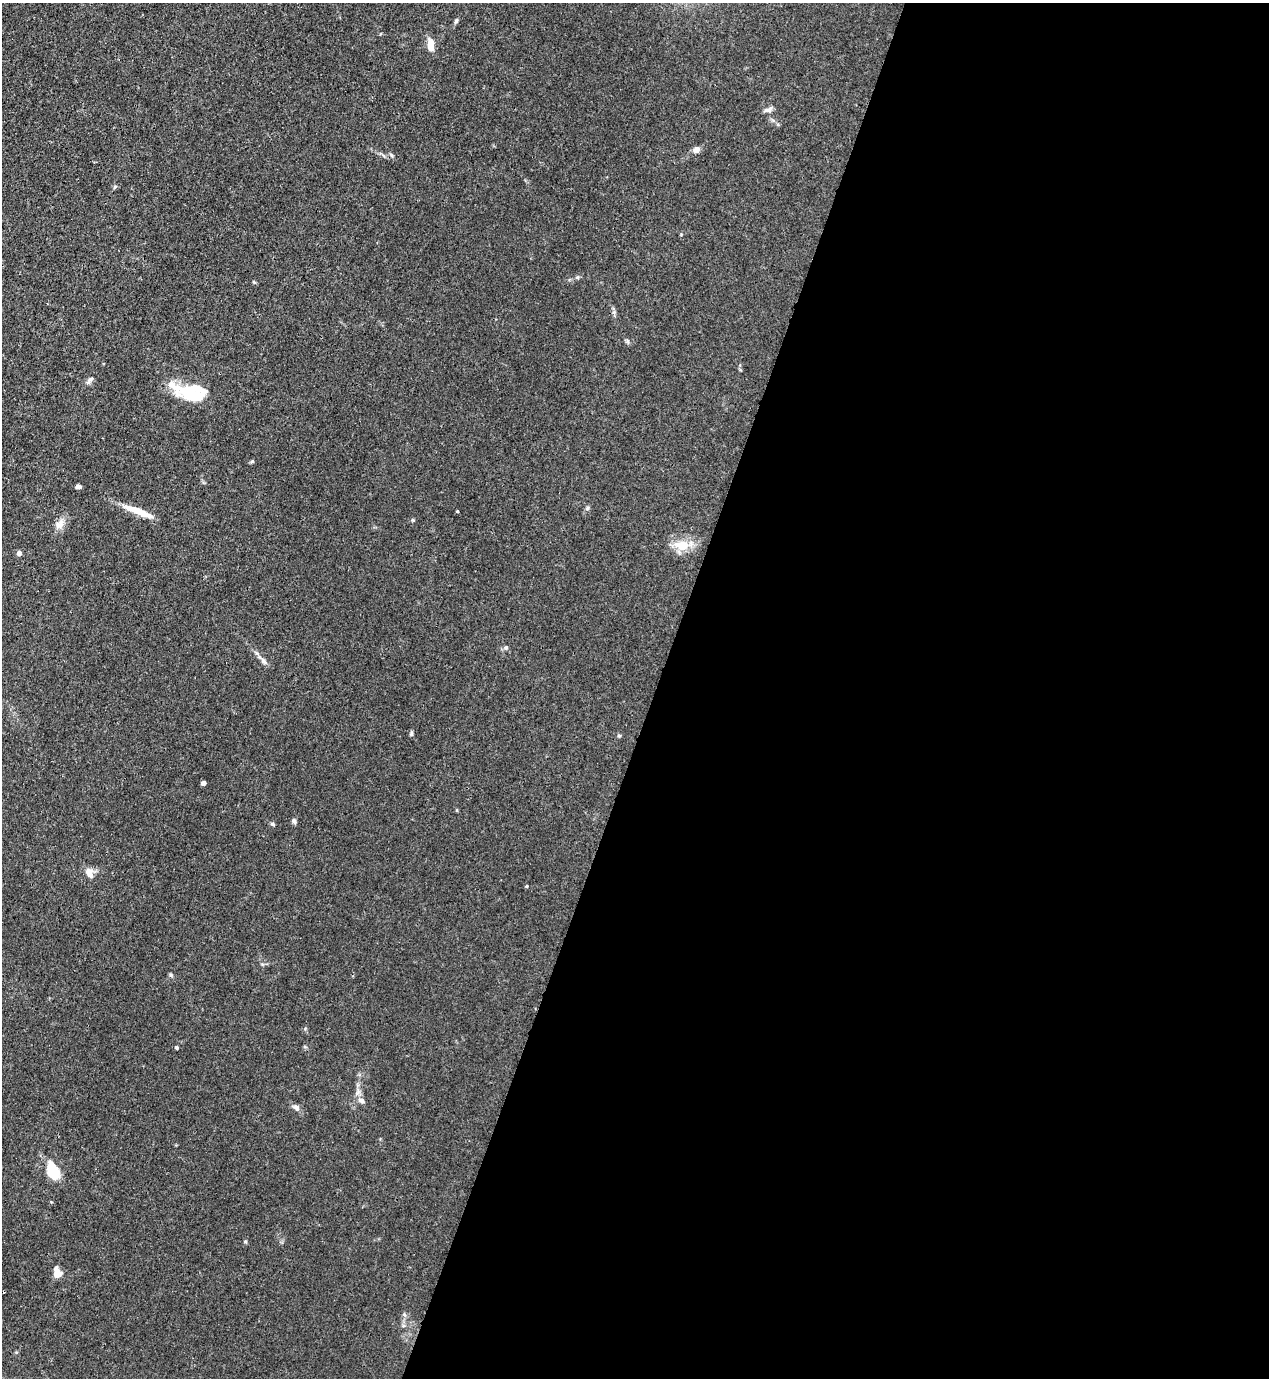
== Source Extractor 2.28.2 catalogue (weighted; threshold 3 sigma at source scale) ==
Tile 12 of 4 x 4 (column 4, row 3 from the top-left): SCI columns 4024-5290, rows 1417-2792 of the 5646 x 5583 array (HDU 1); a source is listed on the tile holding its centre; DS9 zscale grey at full resolution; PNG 1271 x 1380 px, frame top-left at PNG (2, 3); no overlay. Shown black and unused: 48% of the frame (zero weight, under 3 of 4 exposures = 7% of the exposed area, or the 3 px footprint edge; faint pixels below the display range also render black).
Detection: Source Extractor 2.28.2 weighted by HDU 2 'WHT'; one run over the whole footprint, this tile lists its part. Background 0.0182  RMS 0.0026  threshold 0.0116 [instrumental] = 3 sigma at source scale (4.5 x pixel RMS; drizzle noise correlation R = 1.50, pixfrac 1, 0.05/0.05 arcsec/px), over >= 5 px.
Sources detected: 35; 1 inside a brighter object's white glare — not listed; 3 inside a brighter listed object's ellipse — not listed separately; the other 31 listed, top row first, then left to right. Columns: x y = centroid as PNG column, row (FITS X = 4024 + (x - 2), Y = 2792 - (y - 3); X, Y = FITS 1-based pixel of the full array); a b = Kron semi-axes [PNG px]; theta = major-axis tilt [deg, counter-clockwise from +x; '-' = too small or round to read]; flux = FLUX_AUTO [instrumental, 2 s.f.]
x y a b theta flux
456 21 7 5 72 0.46
431 45 15 7 -86 2.6
768 110 11 6 14 0.88
696 149 6 5 - 2
391 155 6 4 -70 0.35
89 381 10 5 61 0.74
192 396 34 16 -18 9.4
252 461 6 4 2 0.32
78 487 6 4 6 0.74
587 508 6 4 88 0.38
132 509 25 8 -19 3.3
457 511 3 2 - 0.22
413 520 5 4 - 0.29
60 524 16 10 54 2
682 546 19 12 -8 4.9
19 553 5 5 - 0.81
506 647 5 5 - 0.4
263 661 10 6 -57 0.93
411 734 6 4 77 0.42
619 735 6 4 1 0.31
203 783 4 4 - 1.1
294 821 7 5 -47 0.57
273 824 6 4 -26 0.39
90 873 13 8 -70 1.9
171 975 6 5 - 0.43
177 1047 4 4 - 0.32
361 1101 9 7 -31 1.1
296 1108 8 7 - 0.94
53 1171 17 9 -67 8.9
245 1241 5 4 - 0.34
57 1273 9 6 -75 3.7